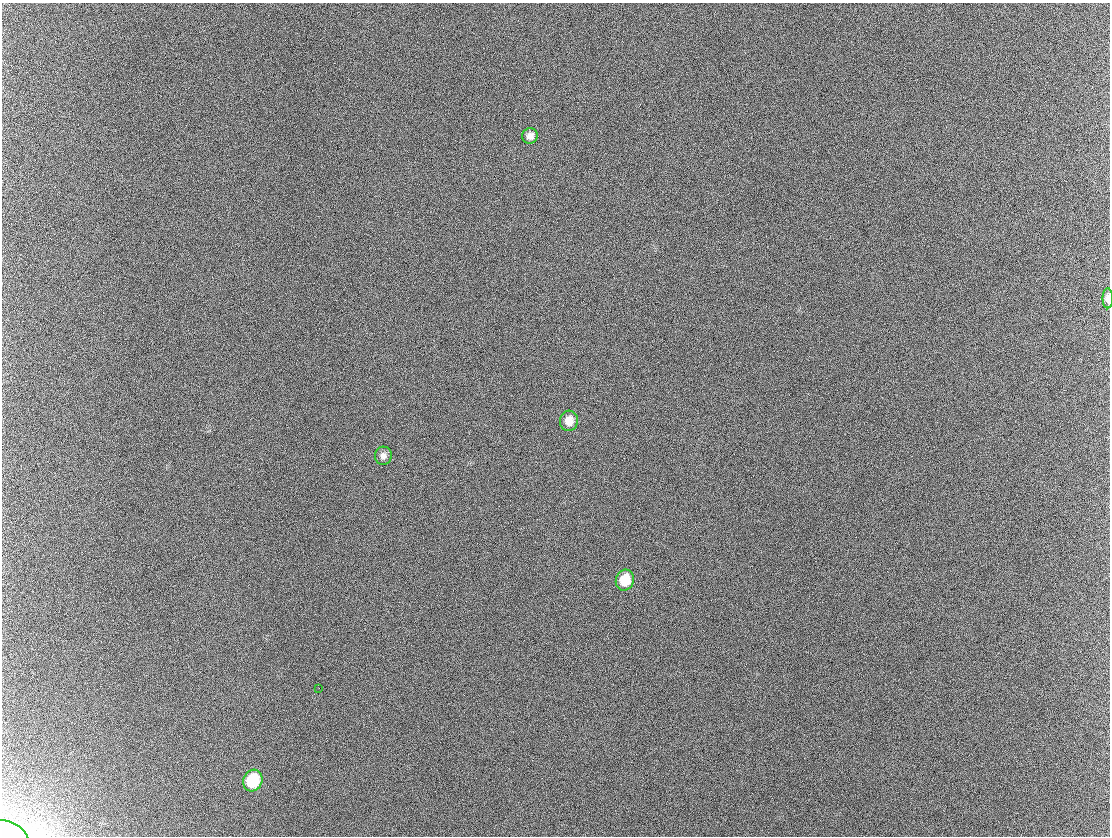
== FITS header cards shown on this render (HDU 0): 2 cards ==
NAXIS1  =                 1108 / Axis length
NAXIS2  =                  834 / Axis length

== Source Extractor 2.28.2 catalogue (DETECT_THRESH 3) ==
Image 1108 x 834 px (HDU 0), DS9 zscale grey, 1 PNG px = 1 image px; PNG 1112 x 838 px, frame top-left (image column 1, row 834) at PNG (2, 3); each listed source drawn as its Kron ellipse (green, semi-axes under 4 px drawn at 4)
Background 304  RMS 42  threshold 125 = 3 sigma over >= 5 px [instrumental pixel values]
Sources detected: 8; all 8 listed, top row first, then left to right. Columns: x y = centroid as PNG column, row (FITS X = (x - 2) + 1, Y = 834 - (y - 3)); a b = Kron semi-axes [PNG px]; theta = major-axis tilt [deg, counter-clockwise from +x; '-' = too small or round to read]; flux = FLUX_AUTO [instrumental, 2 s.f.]
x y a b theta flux
530 136 8 7 - 16000
1108 298 10 5 -90 18000
569 421 10 9 - 32000
383 456 9 8 - 14000
625 580 10 9 - 65000
319 688 2 2 - 1400
253 780 11 9 64 130000
10 834 20 12 -29 32000
At the frame edge (FLAGS 8, measured only in part): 2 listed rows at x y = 1108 298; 10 834